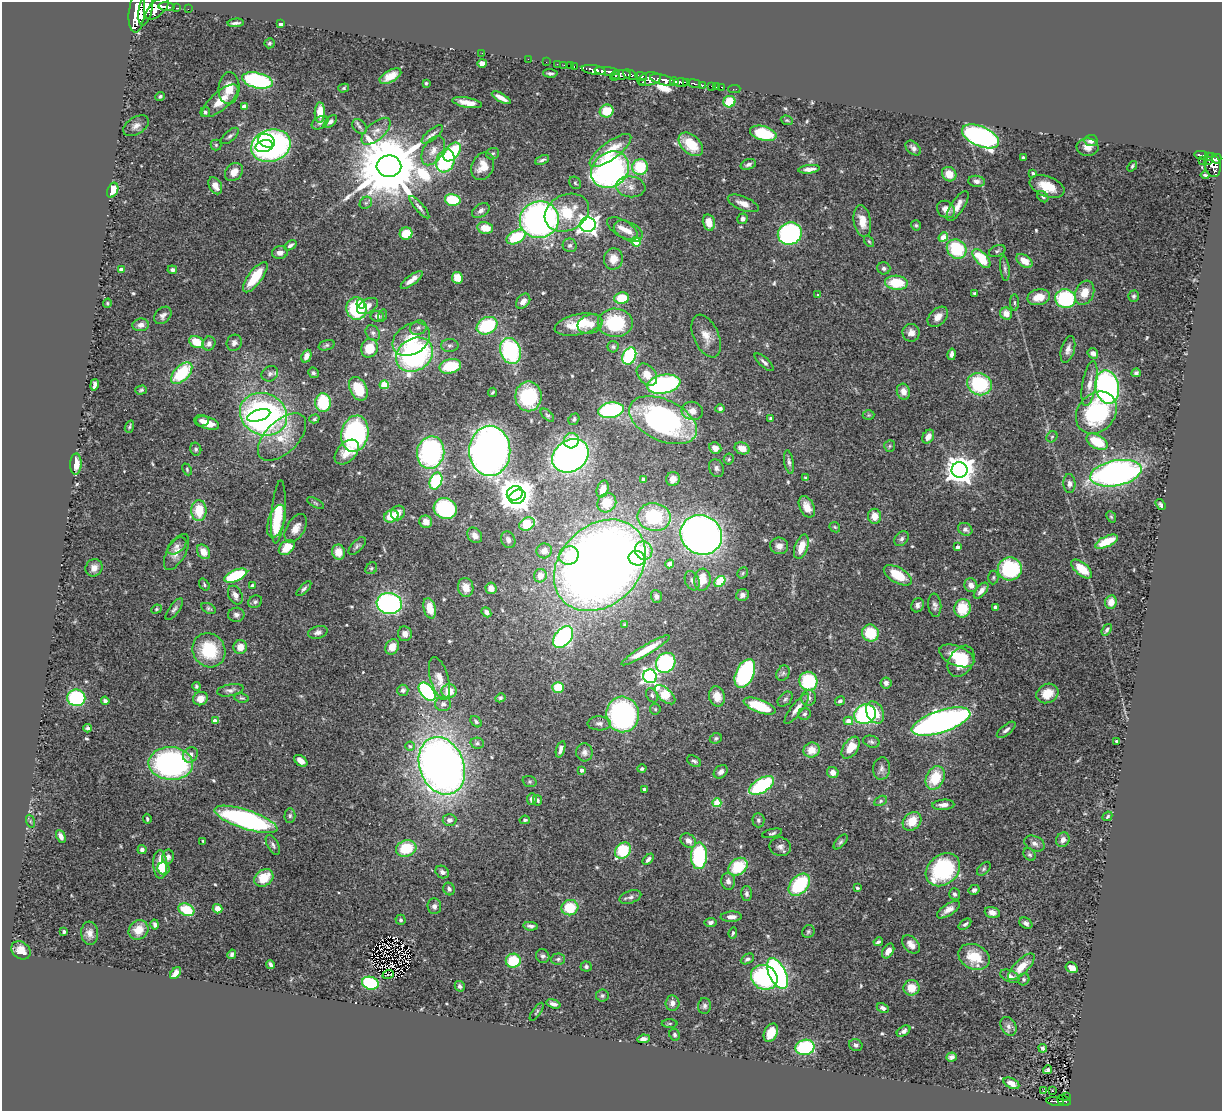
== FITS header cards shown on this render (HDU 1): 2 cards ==
NAXIS1  =                 1220
NAXIS2  =                 1109

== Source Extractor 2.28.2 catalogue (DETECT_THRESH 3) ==
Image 1220 x 1109 px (HDU 1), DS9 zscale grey, 1 PNG px = 1 image px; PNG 1224 x 1113 px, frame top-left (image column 1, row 1109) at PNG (2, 2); each listed source drawn as its Kron ellipse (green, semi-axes under 4 px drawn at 4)
Background 1.17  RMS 0.031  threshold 0.0925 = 3 sigma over >= 5 px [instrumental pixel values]
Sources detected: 552; of the 552, the 500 brightest by FLUX_AUTO listed and drawn (52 fainter detections omitted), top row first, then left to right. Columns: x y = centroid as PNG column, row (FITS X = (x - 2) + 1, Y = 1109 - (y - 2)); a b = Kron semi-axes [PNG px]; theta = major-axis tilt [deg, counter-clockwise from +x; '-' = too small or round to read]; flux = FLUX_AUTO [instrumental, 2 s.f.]
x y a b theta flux
167 7 8 3 -6 1400
157 8 14 7 44 4700
177 8 3 2 - 160
145 9 17 6 79 6400
188 9 2 2 - 17
137 12 20 8 85 8600
236 23 8 3 4 6.5
280 24 4 3 - 10
269 43 5 5 - 3.5
482 53 2 2 - 5.5
528 59 2 2 - 16
546 62 2 2 - 17
482 63 4 4 - 22
557 64 2 2 - 20
564 65 2 2 - 21
570 66 2 2 - 29
574 67 3 2 - 38
594 70 12 4 -9 2800
607 71 12 3 -5 1700
550 73 7 3 -3 4.6
621 75 10 4 4 800
631 75 8 4 -24 1000
390 76 12 6 29 26
615 76 5 3 - 470
641 76 6 3 -21 560
649 79 12 6 12 800
257 80 15 7 -13 240
662 80 13 5 -15 2900
674 81 4 3 - 700
681 82 7 3 -2 1300
686 82 3 3 - 580
426 83 3 3 - 3.2
642 83 3 2 - 12
694 83 7 3 -10 380
702 85 3 3 - 200
712 86 3 3 - 65
716 87 2 2 - 13
722 87 3 2 - 27
229 88 16 10 86 34
344 88 5 4 - 3.1
734 89 6 2 0 24
160 96 5 4 - 4.5
501 98 10 4 -30 17
220 101 22 9 41 40
729 102 6 5 - 55
467 103 15 5 -10 19
244 107 4 4 - 24
607 111 7 6 - 48
205 112 5 4 - 5.3
320 112 10 5 88 32
787 120 6 4 -19 2.8
330 122 8 4 43 6.4
320 123 9 6 32 5.7
136 126 14 8 32 13
359 127 8 6 -46 5.6
376 131 18 8 41 18
763 133 13 7 -16 110
432 134 13 5 39 7.8
230 136 11 5 42 6.6
980 136 19 10 -24 580
1091 140 6 5 - 13
266 141 9 6 -26 110
691 144 14 9 -43 63
216 145 5 5 - 3
264 146 9 6 14 120
271 146 20 16 18 530
1087 147 11 8 -3 15
913 148 9 6 -42 8.1
610 150 25 9 37 53
433 151 16 10 59 20
452 152 11 6 51 120
493 154 6 5 - 3.7
1202 155 7 3 -10 300
1208 157 4 3 - 230
1023 158 3 3 - 6.1
1217 159 5 4 - 630
542 160 7 3 24 4.9
1203 160 2 2 - 11
445 161 12 9 71 210
1209 161 3 2 - 110
748 164 8 5 19 6.4
1213 165 12 8 -75 1200
389 166 12 11 - 26000
483 166 14 10 65 28
1132 166 6 3 51 3.8
640 167 8 7 - 90
809 169 10 4 7 11
610 170 20 17 38 640
234 172 10 8 46 21
1033 173 4 3 - 3.8
949 174 7 7 - 27
1205 175 4 3 - 3.4
977 181 8 5 -8 8.1
575 183 7 5 -50 3.6
215 186 9 6 -60 17
631 187 15 10 -7 19
1047 187 18 10 -21 47
113 190 8 5 67 35
1043 197 6 5 - 3.9
453 200 8 6 -14 84
366 203 7 5 43 4
743 203 16 7 -22 18
958 206 17 6 57 19
419 207 14 4 -49 7.4
946 209 9 8 - 15
481 210 9 6 34 8.6
567 213 23 18 27 80
743 219 5 5 - 8.4
539 220 19 18 - 780
862 221 16 8 -80 28
709 222 8 6 -77 27
588 225 8 7 - 1100
916 225 5 4 - 3.1
485 228 8 6 -12 33
622 228 17 8 -30 20
628 231 15 9 -26 21
406 234 6 6 - 50
790 234 12 11 - 350
516 237 10 6 29 86
943 237 5 4 - 29
869 241 6 4 -53 3
636 242 4 4 - 89
290 245 7 4 33 6.9
570 245 7 6 - 5.8
957 249 10 9 - 120
997 251 9 5 24 4.7
280 253 8 6 10 12
981 258 11 6 -47 72
613 259 10 9 - 24
1024 261 9 5 -36 28
884 268 6 6 - 5.1
1005 268 13 4 -84 6
121 270 4 4 - 17
172 270 5 4 - 5.8
255 277 18 7 53 66
457 278 6 5 - 36
412 280 13 5 36 16
896 283 11 7 -4 72
974 293 4 4 - 3.9
1085 293 12 9 68 30
818 295 4 3 - 3.5
1134 296 5 5 - 4.3
1039 297 11 8 13 31
622 298 7 6 - 53
1065 299 10 9 - 180
523 301 8 6 52 12
107 303 5 4 - 2.6
1014 303 8 4 -90 3.6
361 304 5 4 - 34
367 306 11 7 30 20
356 309 11 10 - 150
1006 314 6 6 - 18
163 315 10 7 46 8.9
377 316 7 5 -6 9.7
382 316 6 4 72 2.9
938 317 12 8 45 17
615 323 17 14 -1 120
590 324 12 9 18 22
141 325 8 6 7 9.9
578 325 24 10 11 59
487 326 11 8 28 120
418 328 8 7 - 7.7
373 333 8 6 -52 6.6
911 333 9 8 - 14
706 336 23 12 -66 26
411 339 20 15 33 67
197 342 8 5 -29 46
234 343 8 7 - 10
209 344 7 6 - 8.8
326 345 8 5 18 3.9
450 346 9 6 1 6.3
613 347 5 5 - 4
369 348 9 8 - 44
1068 349 14 6 75 12
510 351 13 10 -70 220
1093 353 5 5 - 9.1
952 354 6 4 79 8.4
414 355 19 16 31 460
306 356 7 4 66 11
629 356 9 6 63 200
764 362 12 4 -42 7.6
450 366 11 7 14 86
182 373 13 7 46 110
313 373 5 5 - 4.4
1136 373 4 4 - 4.9
270 374 9 7 31 6.4
647 375 12 8 -51 23
664 384 17 9 11 330
979 384 12 11 - 160
1090 384 23 7 80 22
94 385 6 3 79 7.3
384 385 4 4 - 61
1107 387 17 11 -79 520
358 389 12 8 -63 46
141 390 6 3 16 2.9
492 392 5 3 - 3
903 392 8 6 -72 16
528 396 15 13 -89 130
323 403 9 8 - 84
720 409 5 4 - 4.7
611 410 13 7 9 220
692 411 11 9 -14 19
1096 413 23 18 49 230
264 414 24 21 -25 720
259 415 12 5 16 210
547 415 8 4 -44 3.5
868 415 6 5 - 2.9
770 418 4 3 - 3.6
314 419 5 4 - 3.2
574 419 6 5 - 3.8
663 420 36 20 -25 510
201 421 7 6 - 7.6
207 423 12 6 -19 26
129 427 6 3 69 2.8
355 434 18 13 79 310
282 437 30 16 44 58
928 437 7 5 59 15
1052 437 6 5 - 3.6
571 441 7 7 - 38
1097 442 11 6 -29 75
890 446 6 5 - 3.5
715 448 6 5 - 17
742 448 8 5 -21 19
196 449 6 5 - 4.9
490 451 25 20 -90 1400
347 452 14 9 46 26
431 452 16 13 80 340
570 456 19 15 33 910
729 459 5 5 - 3
789 462 12 4 -80 6.4
76 464 10 5 87 28
716 468 9 7 -63 7.2
187 469 6 4 -66 2.8
960 470 8 7 - 2900
1116 473 26 12 11 800
806 478 4 3 - 3.4
673 479 7 6 - 19
643 480 4 3 - 8.8
436 481 9 6 66 140
1069 483 9 6 -86 8.9
603 489 8 5 72 19
515 493 8 7 - 2600
517 497 8 6 28 2100
315 503 9 4 -28 3.6
607 503 10 9 - 43
1160 505 6 4 -55 4.5
807 507 11 7 -63 19
445 509 12 10 -23 210
199 510 10 7 -89 56
278 512 31 6 85 65
398 513 7 6 - 15
391 516 7 6 - 54
874 516 7 6 - 22
654 517 17 14 -9 140
1111 517 6 4 -67 2.8
276 521 17 8 73 45
426 522 6 6 - 17
527 524 8 6 28 74
835 527 6 4 -45 3.3
296 528 16 9 59 20
965 529 7 6 - 9.1
475 535 8 6 -52 13
701 535 21 19 -30 1300
901 539 8 6 45 6
508 540 9 7 -64 8.1
1106 542 12 5 25 53
177 546 11 6 38 9.2
357 546 11 5 45 5.7
779 546 9 8 - 15
287 547 9 6 41 41
801 547 13 6 70 32
957 547 3 3 - 8.1
644 550 9 8 - 47
544 551 8 7 - 16
177 552 20 9 60 21
203 552 8 6 -55 24
338 552 7 6 - 30
569 555 10 9 - 45
637 558 8 7 - 150
670 564 4 4 - 13
600 565 51 39 45 3000
94 568 9 8 - 15
371 568 6 5 - 3.5
1010 569 12 11 - 190
1082 569 12 6 -41 42
743 573 6 5 - 3.1
898 575 15 7 -31 58
236 576 12 5 22 130
540 576 7 6 - 22
993 577 7 5 87 3.7
702 580 11 8 84 34
692 581 10 7 -68 7.3
720 581 6 5 - 96
204 585 6 4 -55 3.3
971 585 7 6 - 11
253 586 4 4 - 13
466 587 9 7 -79 24
491 588 6 5 - 14
304 589 9 4 46 5.6
981 591 9 5 50 12
235 595 10 6 -63 11
742 595 6 6 - 9.5
656 596 6 5 - 6.2
255 602 7 6 - 4.5
1111 602 7 6 - 21
389 603 12 10 -8 430
918 605 7 6 - 7.2
935 605 12 6 -84 8.2
996 607 4 4 - 12
209 608 8 5 -28 4
430 608 10 6 -75 38
962 608 9 8 - 66
156 609 5 4 - 3
174 609 13 5 54 6.6
486 612 5 4 - 8.4
236 615 8 7 - 6.9
625 625 4 3 - 3
1107 630 6 4 53 4.9
318 632 10 6 15 8.6
870 633 8 8 - 69
405 634 7 7 - 13
563 637 12 8 51 360
240 647 7 6 - 23
392 647 8 6 61 19
209 650 17 16 - 100
645 650 28 5 31 54
957 656 18 9 -23 54
961 661 17 12 59 68
666 663 11 9 51 230
783 673 8 6 61 5.8
745 674 15 9 65 350
650 676 7 6 - 560
439 678 22 9 -74 24
808 681 9 9 - 120
886 683 5 5 - 7.7
196 686 4 3 - 3.4
558 687 5 5 - 55
230 690 13 6 11 8.6
403 690 5 5 - 5.2
449 691 7 7 - 30
427 692 11 6 -50 290
1047 693 11 9 28 40
652 695 7 5 -62 5.2
665 695 13 6 -42 71
717 696 10 8 -79 31
76 698 9 8 - 210
242 698 7 4 -9 3.5
500 698 5 4 - 3.2
809 698 8 7 - 8.6
200 699 7 6 - 20
785 699 9 6 45 5.1
105 701 4 4 - 6.7
840 701 5 4 - 5.1
443 704 8 7 - 6.6
760 706 17 6 -21 99
655 709 5 5 - 3.1
797 709 19 5 52 17
875 713 11 8 -62 32
623 714 18 16 -83 450
805 714 6 6 - 5
865 714 11 9 32 270
215 721 4 4 - 17
848 721 4 4 - 19
476 722 6 4 -48 3.9
941 722 30 11 18 1100
599 723 12 7 0 9.9
87 728 4 4 - 4.4
1006 730 11 5 39 8.4
716 738 6 5 - 4.2
1116 741 3 3 - 3.7
871 742 8 5 -18 5.4
477 743 7 5 -12 4.4
410 746 4 4 - 3.4
851 748 12 7 56 40
561 749 8 4 72 8.6
811 750 8 7 - 27
584 752 9 8 - 10
190 755 8 7 - 11
301 761 7 5 -36 15
694 761 7 5 -32 5.1
171 763 22 16 -3 500
442 766 30 22 -68 1800
642 769 4 4 - 3.9
882 769 11 8 83 9.3
582 770 4 4 - 8.9
721 772 8 6 43 8.5
833 773 6 5 - 14
935 778 12 9 64 67
530 781 7 5 -19 4
762 785 14 7 31 190
644 789 3 3 - 5.6
532 799 6 4 84 9
537 800 5 4 - 4.2
881 801 7 4 28 4
717 803 4 4 - 86
943 805 11 5 4 12
290 816 7 5 88 4.1
1107 816 5 3 - 3
147 819 5 3 - 3.5
246 819 33 9 -18 460
449 820 7 6 - 10
525 820 5 3 - 3.7
758 820 7 6 - 5.4
30 821 7 4 -72 3.6
912 821 10 8 44 41
772 833 10 4 14 4.4
61 836 7 4 -64 11
1063 840 7 6 - 13
203 841 3 3 - 2.6
688 841 8 6 -39 13
841 842 9 4 48 4.4
1034 843 11 7 -25 9.5
273 845 11 5 -62 6.2
780 847 11 9 -13 10
406 848 10 8 15 82
142 850 4 4 - 7
623 851 9 7 50 98
1029 855 7 5 -43 4.5
699 856 13 8 88 200
168 857 7 6 - 8.9
648 859 6 4 44 6.9
160 864 14 7 -88 48
738 867 10 8 39 91
164 868 6 6 - 18
984 869 8 5 46 4
943 870 19 14 40 200
442 872 7 5 -36 8.8
264 878 10 8 35 49
728 881 8 7 - 10
799 885 13 8 47 140
857 888 4 3 - 2.8
449 889 6 5 - 5.7
974 890 5 5 - 6.5
746 893 7 5 -89 6.3
955 894 6 5 - 5.2
630 897 11 6 19 7.6
434 906 8 7 - 8.3
570 908 8 7 - 64
217 909 5 4 - 20
186 910 8 6 -22 69
948 910 13 5 33 16
992 912 8 5 -18 12
731 917 10 5 2 12
401 920 5 5 - 4.7
711 922 6 4 9 6.8
1026 923 7 5 -34 6.8
155 924 5 4 - 5.8
965 924 7 4 38 5.6
531 926 7 3 -6 6.4
138 930 10 9 - 31
64 932 3 3 - 4.8
808 932 7 6 - 3.9
90 933 11 8 -84 14
733 933 5 3 - 3
878 942 5 3 - 5
911 944 10 7 -46 15
21 950 10 8 -39 24
888 951 8 5 57 14
232 954 5 4 - 6
543 956 7 6 - 5.9
974 957 16 12 -24 62
558 959 7 5 2 4.6
747 959 7 5 28 5.2
513 961 7 7 - 71
270 964 4 3 - 6.4
586 967 5 5 - 4.3
1021 967 17 7 45 32
1072 968 6 5 - 15
176 973 7 4 50 13
777 973 16 8 -63 510
388 975 6 2 18 3.1
1010 976 10 6 -23 11
764 977 14 12 -32 240
1024 979 6 5 - 4.3
370 983 8 6 -16 150
460 986 5 4 - 5.4
911 988 8 8 - 33
602 995 6 6 - 4.2
672 1003 7 7 - 11
553 1004 7 4 -16 8.4
705 1006 8 6 88 6.4
883 1008 6 4 -27 7.2
537 1012 10 3 56 2.9
670 1023 8 4 1 3
1008 1026 10 7 -60 8.6
904 1031 7 4 34 6.5
771 1033 9 6 63 37
675 1035 6 5 - 4.3
644 1039 6 4 8 8.1
856 1045 7 6 - 6.4
805 1047 9 7 12 200
1043 1048 4 3 - 3.7
951 1057 5 4 - 6.4
1047 1070 5 3 - 4.3
1011 1083 8 5 -26 14
1043 1091 3 2 - 3.8
1052 1091 3 2 - 5
1067 1096 3 2 - 27
1064 1100 7 5 -21 160
1055 1101 9 3 -8 150
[52 fainter detections neither listed nor drawn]